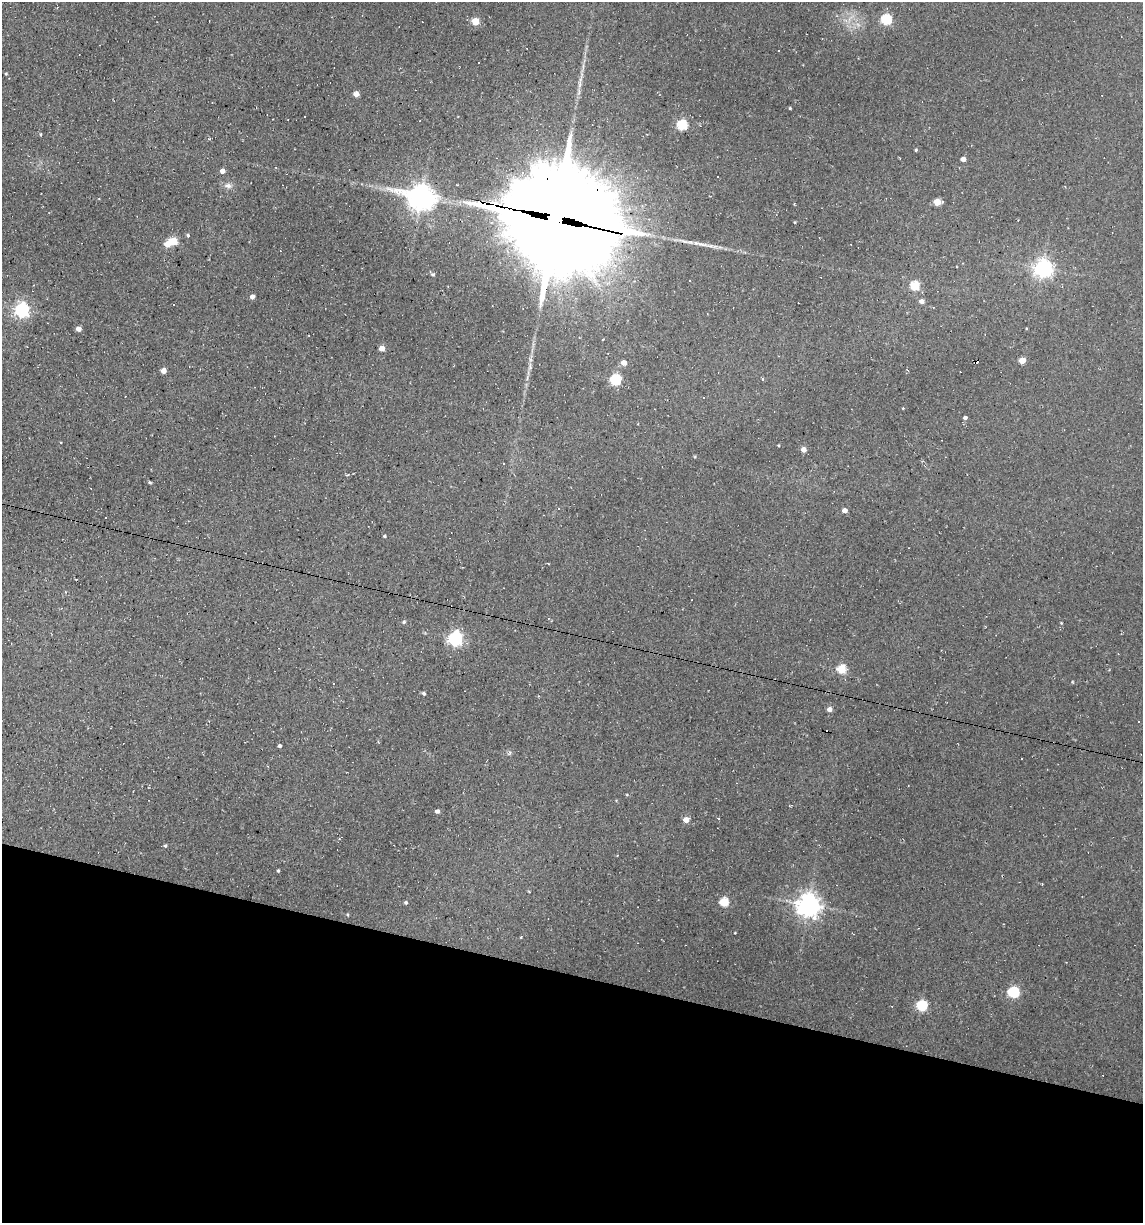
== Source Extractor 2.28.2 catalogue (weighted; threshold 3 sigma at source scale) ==
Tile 15 of 4 x 4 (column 3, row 4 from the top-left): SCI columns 2511-3651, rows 1-1221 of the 4904 x 4884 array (HDU 1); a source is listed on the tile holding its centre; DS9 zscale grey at full resolution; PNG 1145 x 1225 px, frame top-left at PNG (2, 2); no overlay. Shown black and unused: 20% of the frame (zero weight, under 2 of 3 exposures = <1% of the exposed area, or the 3 px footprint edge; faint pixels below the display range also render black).
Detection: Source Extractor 2.28.2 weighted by HDU 2 'WHT'; one run over the whole footprint, this tile lists its part. Background 0.184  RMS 0.013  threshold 0.0603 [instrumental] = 3 sigma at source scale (4.5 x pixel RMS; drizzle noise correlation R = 1.50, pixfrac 1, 0.05/0.05 arcsec/px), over >= 5 px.
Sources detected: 86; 16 cosmic-ray / hot-pixel residue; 2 long thin detections or spike segments (spike, bleed or trail) — not listed; the other 68 listed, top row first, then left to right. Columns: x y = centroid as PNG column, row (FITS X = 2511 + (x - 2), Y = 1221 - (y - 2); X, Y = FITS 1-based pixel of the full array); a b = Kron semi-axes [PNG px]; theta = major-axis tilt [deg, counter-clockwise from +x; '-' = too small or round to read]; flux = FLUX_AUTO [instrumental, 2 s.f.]
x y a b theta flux
886 19 5 5 - 110
475 21 5 5 - 38
479 62 2 2 - 1.2
6 74 3 3 - 1.3
356 94 4 4 - 14
790 108 3 3 - 1.4
305 117 3 2 - 1.4
682 125 5 5 - 110
41 134 5 2 - 1.4
916 150 4 3 - 1.8
963 159 4 4 - 9.9
222 171 4 4 - 7.9
228 186 11 7 -1 6.1
421 198 10 8 -14 1600
937 202 5 4 - 30
555 218 41 33 -20 31000
794 222 4 3 - 1
188 235 5 4 - 2.1
173 241 5 5 - 50
167 244 5 5 - 17
1043 268 6 6 - 580
433 274 6 5 - 2.6
914 286 5 5 - 68
252 297 4 4 - 5.6
921 301 5 5 - 7.3
22 310 6 6 - 330
78 329 4 4 - 9.3
309 335 3 2 - 1.2
382 348 4 4 - 16
1022 361 4 4 - 24
624 363 4 4 - 11
530 367 11 5 83 4.7
163 371 4 4 - 13
615 379 5 5 - 140
762 379 3 3 - 2
903 408 3 3 - 1
965 418 4 4 - 3.2
778 445 3 3 - 1.1
803 449 5 4 - 9.3
150 482 5 3 - 1.4
558 508 4 3 - 1.4
845 511 4 4 - 10
106 517 3 2 - 1.4
385 536 3 3 - 2.3
548 618 4 4 - 1.5
404 622 5 4 - 2
1061 623 3 3 - 1
455 639 6 6 - 360
841 669 5 5 - 60
333 683 3 2 - 2.7
423 693 4 4 - 2.6
829 709 5 4 - 7.5
279 746 4 3 - 3
1022 759 3 3 - 5.8
627 795 5 3 - 1.2
437 811 4 4 - 5.1
718 818 3 3 - 1.4
686 820 5 5 - 13
165 846 4 4 - 2.2
278 871 4 3 - 1.6
406 902 4 4 - 2.2
724 902 5 5 - 67
808 905 7 7 - 1200
348 915 4 3 - 1.1
735 933 4 2 - 0.84
521 937 4 3 - 0.96
1013 992 5 5 - 140
921 1005 5 5 - 110
Overlapping masked pixels (flux is a lower limit): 1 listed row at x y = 555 218